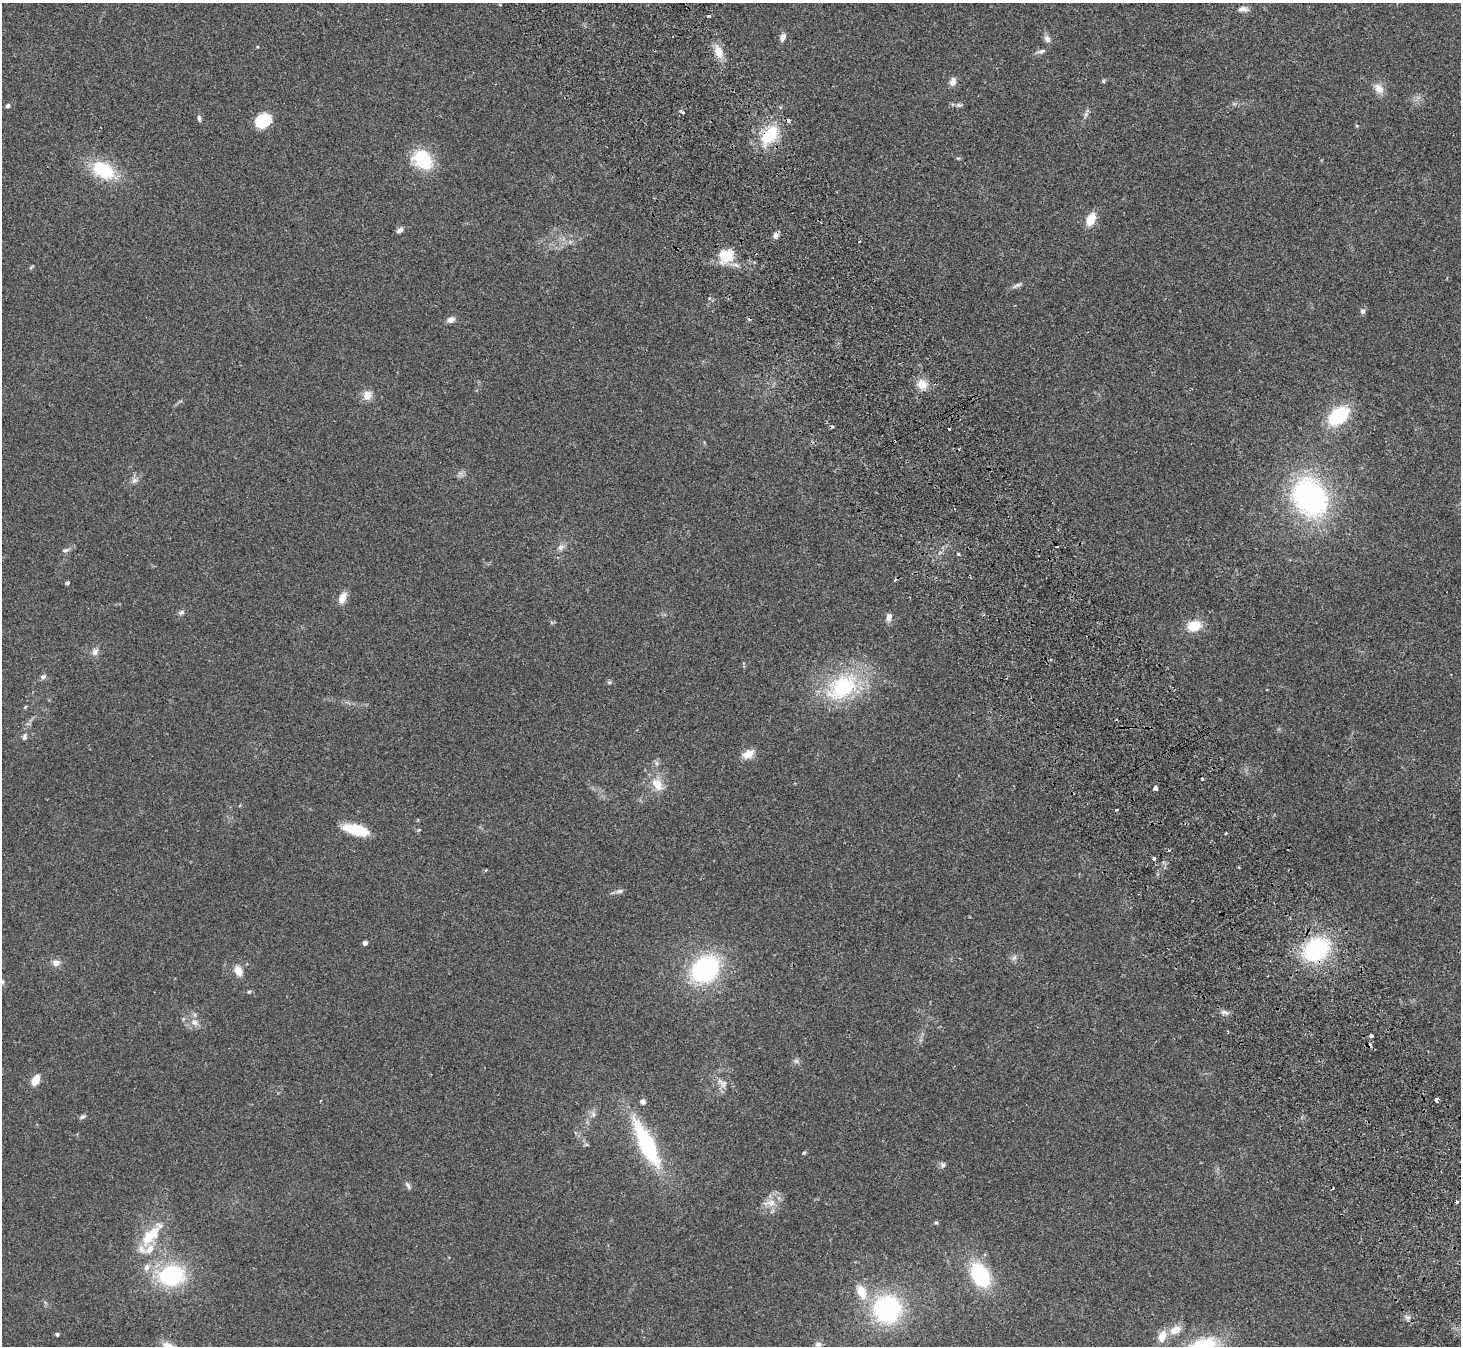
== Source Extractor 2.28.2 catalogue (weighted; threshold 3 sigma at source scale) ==
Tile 6 of 4 x 4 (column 2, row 2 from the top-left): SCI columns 1512-2970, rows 2885-4228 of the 5943 x 5903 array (HDU 1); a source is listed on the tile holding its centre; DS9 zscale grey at full resolution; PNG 1463 x 1348 px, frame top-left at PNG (2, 3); no overlay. Shown black and unused: <1% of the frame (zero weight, under 2 of 3 exposures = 3% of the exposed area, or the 3 px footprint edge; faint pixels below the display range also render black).
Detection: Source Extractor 2.28.2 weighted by HDU 2 'WHT'; one run over the whole footprint, this tile lists its part. Background 0.109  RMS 0.0092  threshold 0.0413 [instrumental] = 3 sigma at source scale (4.5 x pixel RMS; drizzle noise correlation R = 1.50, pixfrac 1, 0.05/0.05 arcsec/px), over >= 5 px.
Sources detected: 102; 1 too faint to see at this stretch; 8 cosmic-ray / hot-pixel residue — not listed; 1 inside a brighter listed object's ellipse — not listed separately; the other 92 listed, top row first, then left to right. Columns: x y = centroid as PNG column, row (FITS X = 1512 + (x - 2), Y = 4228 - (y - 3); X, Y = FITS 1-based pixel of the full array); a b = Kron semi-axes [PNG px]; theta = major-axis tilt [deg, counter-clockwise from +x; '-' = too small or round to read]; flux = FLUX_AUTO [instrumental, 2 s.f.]
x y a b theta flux
1243 9 13 7 4 4.7
709 16 4 2 - 3.3
782 37 8 6 67 4.6
1047 39 10 7 -63 3.9
1041 51 12 5 14 2.9
719 52 15 10 -72 11
1103 81 5 5 - 1.2
953 82 11 7 71 4.6
1379 89 15 11 -52 7.5
959 105 8 5 -10 2.2
8 106 5 4 - 1.9
683 112 4 3 - 4.4
1086 114 8 6 56 2.5
199 118 8 4 -74 1.9
263 121 19 15 34 23
1357 126 5 4 - 0.85
769 135 22 13 47 40
423 159 20 15 -46 47
103 170 25 16 -29 47
1091 219 12 7 66 18
400 230 8 5 39 3.5
775 235 8 6 78 3.8
859 241 3 2 - 1.6
726 256 20 17 25 22
31 267 8 3 34 1.1
1017 285 16 4 26 3.2
1363 311 7 7 - 2.3
451 320 10 7 21 4.3
922 384 13 12 - 11
367 395 11 11 - 8.2
1338 416 21 13 39 54
134 480 10 7 39 3.4
1310 498 33 26 -57 200
561 547 10 9 - 4.1
66 550 10 5 10 2.3
958 554 3 3 - 1.5
67 583 4 3 - 2.4
342 598 12 7 65 9
181 612 9 6 30 2.3
889 617 10 6 80 4.4
1194 626 14 10 11 21
95 651 10 8 66 4.3
43 677 8 6 39 2.7
609 682 6 5 - 1.4
842 687 46 29 34 82
25 707 5 3 - 0.94
24 737 9 6 83 2.6
748 754 14 9 28 9.2
1202 779 3 3 - 2.3
657 785 17 11 -54 14
1155 788 4 4 - 16
1116 810 3 2 - 2.2
356 830 21 8 -13 41
419 830 5 3 - 0.84
1226 833 3 2 - 1.2
1154 858 4 3 - 4.5
619 891 11 6 10 2.9
365 943 4 4 - 5
1316 949 23 18 34 100
1014 958 9 6 62 2.7
56 963 10 8 -3 5.6
705 969 25 20 42 130
238 971 13 9 -65 8.4
2 982 7 5 -70 1.6
249 992 5 5 - 1.2
1224 1012 11 5 -14 3.1
194 1022 11 9 -22 6.3
1371 1036 3 3 - 3.6
35 1080 10 6 63 15
722 1083 17 10 -42 7.7
1437 1100 4 4 - 11
643 1102 8 7 - 2.6
593 1115 9 6 -64 3
82 1117 8 5 24 2.1
646 1144 51 15 -64 96
804 1153 4 4 - 1.1
943 1165 9 6 -80 2.5
408 1186 11 5 -56 2.4
1457 1202 3 3 - 2.5
770 1203 19 10 6 9.5
936 1223 6 4 -1 1.1
151 1235 41 14 49 30
147 1267 11 7 81 4.8
171 1275 25 19 4 85
980 1275 25 16 -61 66
861 1292 15 9 -67 16
887 1309 27 26 - 120
1408 1317 7 4 1 2.2
1175 1330 14 9 29 10
57 1334 4 4 - 2
1162 1336 15 10 68 11
818 1345 9 8 - 3.6
Overlapping masked pixels (flux is a lower limit): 2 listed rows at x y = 769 135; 1437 1100
Isophote crosses this tile's border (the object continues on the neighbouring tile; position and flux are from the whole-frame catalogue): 2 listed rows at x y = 2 982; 818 1345